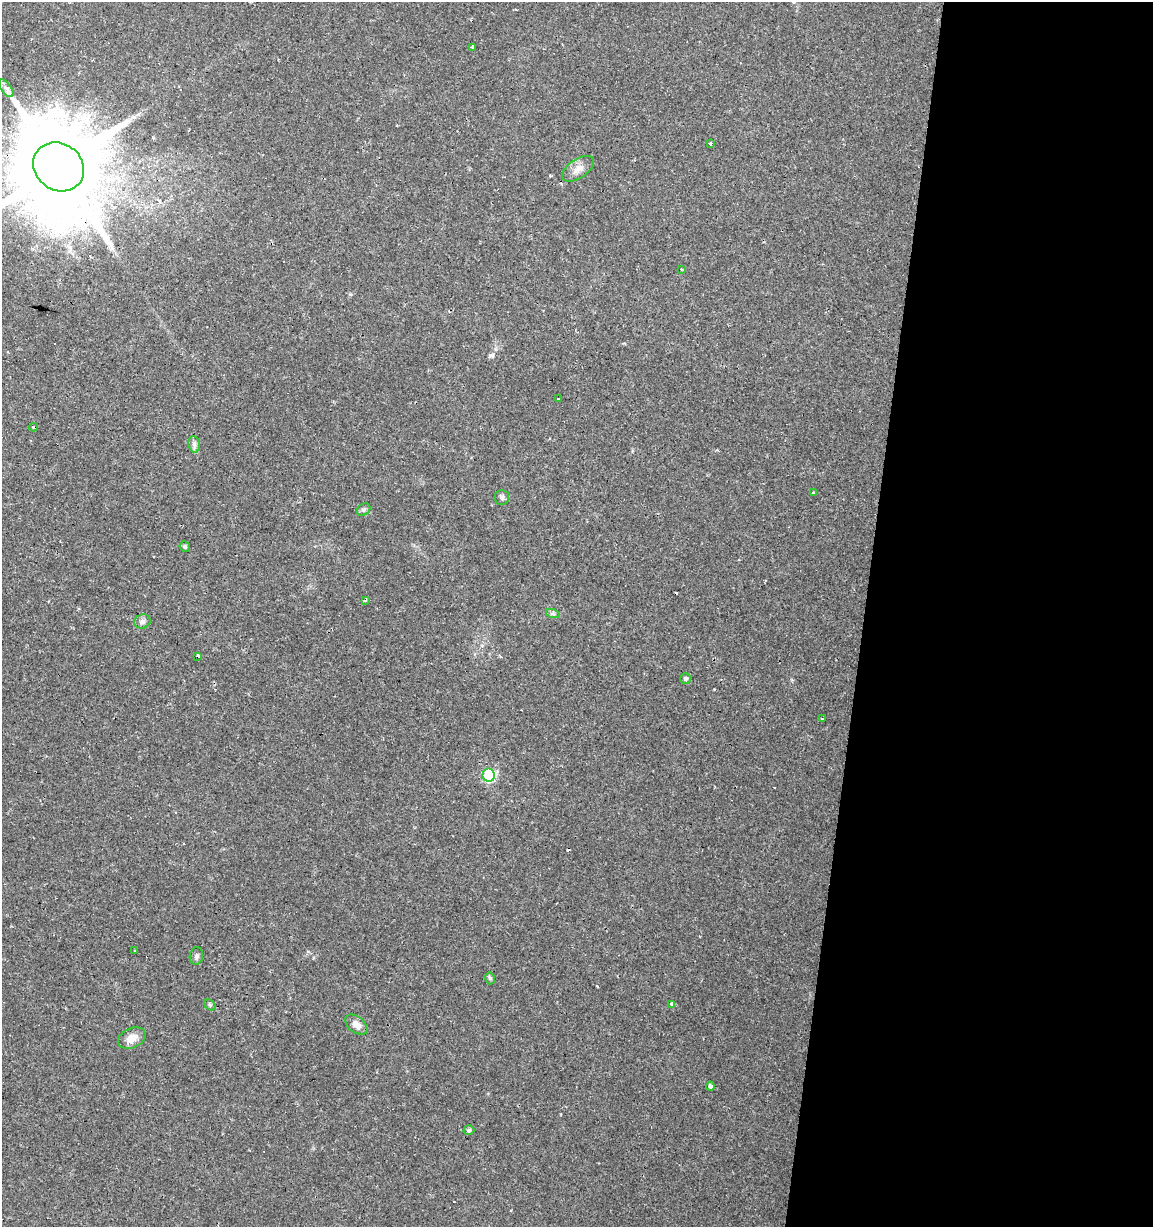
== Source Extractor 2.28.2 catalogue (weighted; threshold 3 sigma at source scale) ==
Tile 12 of 4 x 4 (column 4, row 3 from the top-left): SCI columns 3674-4824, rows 1228-2452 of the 5104 x 4901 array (HDU 1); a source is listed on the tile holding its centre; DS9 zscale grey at full resolution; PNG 1155 x 1229 px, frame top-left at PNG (2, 2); each listed source drawn as its Kron ellipse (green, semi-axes under 4 px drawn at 4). Shown black and unused: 25% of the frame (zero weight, under 2 of 3 exposures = <1% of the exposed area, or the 3 px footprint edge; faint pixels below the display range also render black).
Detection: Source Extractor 2.28.2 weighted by HDU 2 'WHT'; one run over the whole footprint, this tile lists its part. Background 0.0295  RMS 0.0034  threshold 0.0154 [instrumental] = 3 sigma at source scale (4.5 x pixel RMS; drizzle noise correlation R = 1.50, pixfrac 1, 0.0396/0.0396 arcsec/px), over >= 5 px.
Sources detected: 41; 1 inside a brighter object's white glare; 11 cosmic-ray / hot-pixel residue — neither listed nor drawn; the other 29 listed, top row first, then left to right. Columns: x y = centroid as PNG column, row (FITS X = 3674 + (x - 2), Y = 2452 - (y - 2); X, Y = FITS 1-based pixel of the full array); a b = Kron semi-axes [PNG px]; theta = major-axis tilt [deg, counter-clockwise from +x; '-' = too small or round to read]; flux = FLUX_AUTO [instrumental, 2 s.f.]
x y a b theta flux
473 47 4 3 - 3.2
6 88 10 5 -54 1.4
710 144 3 3 - 0.84
59 167 26 23 -35 6600
578 169 18 9 34 2.8
682 270 3 2 - 0.41
558 398 3 3 - 3.2
34 427 4 3 - 3.3
194 444 8 5 -79 1
813 493 3 3 - 0.89
502 498 7 7 - 0.88
364 509 7 5 35 0.67
185 547 5 5 - 0.59
365 600 3 3 - 2.5
553 614 7 4 -19 0.66
142 621 8 7 - 1.2
198 656 4 3 - 1.7
685 679 5 5 - 0.88
822 719 4 3 - 1.5
489 775 6 6 - 39
135 951 3 3 - 0.59
196 956 9 6 81 0.89
490 978 6 5 - 0.79
672 1004 3 3 - 2.1
210 1005 6 4 -46 0.62
356 1024 12 8 -39 2.5
132 1038 14 10 23 3.4
710 1086 4 4 - 0.97
469 1130 5 4 - 0.68
Overlapping masked pixels (flux is a lower limit): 2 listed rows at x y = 59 167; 34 427
Isophote crosses this tile's border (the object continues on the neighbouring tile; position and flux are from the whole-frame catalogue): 1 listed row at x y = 59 167